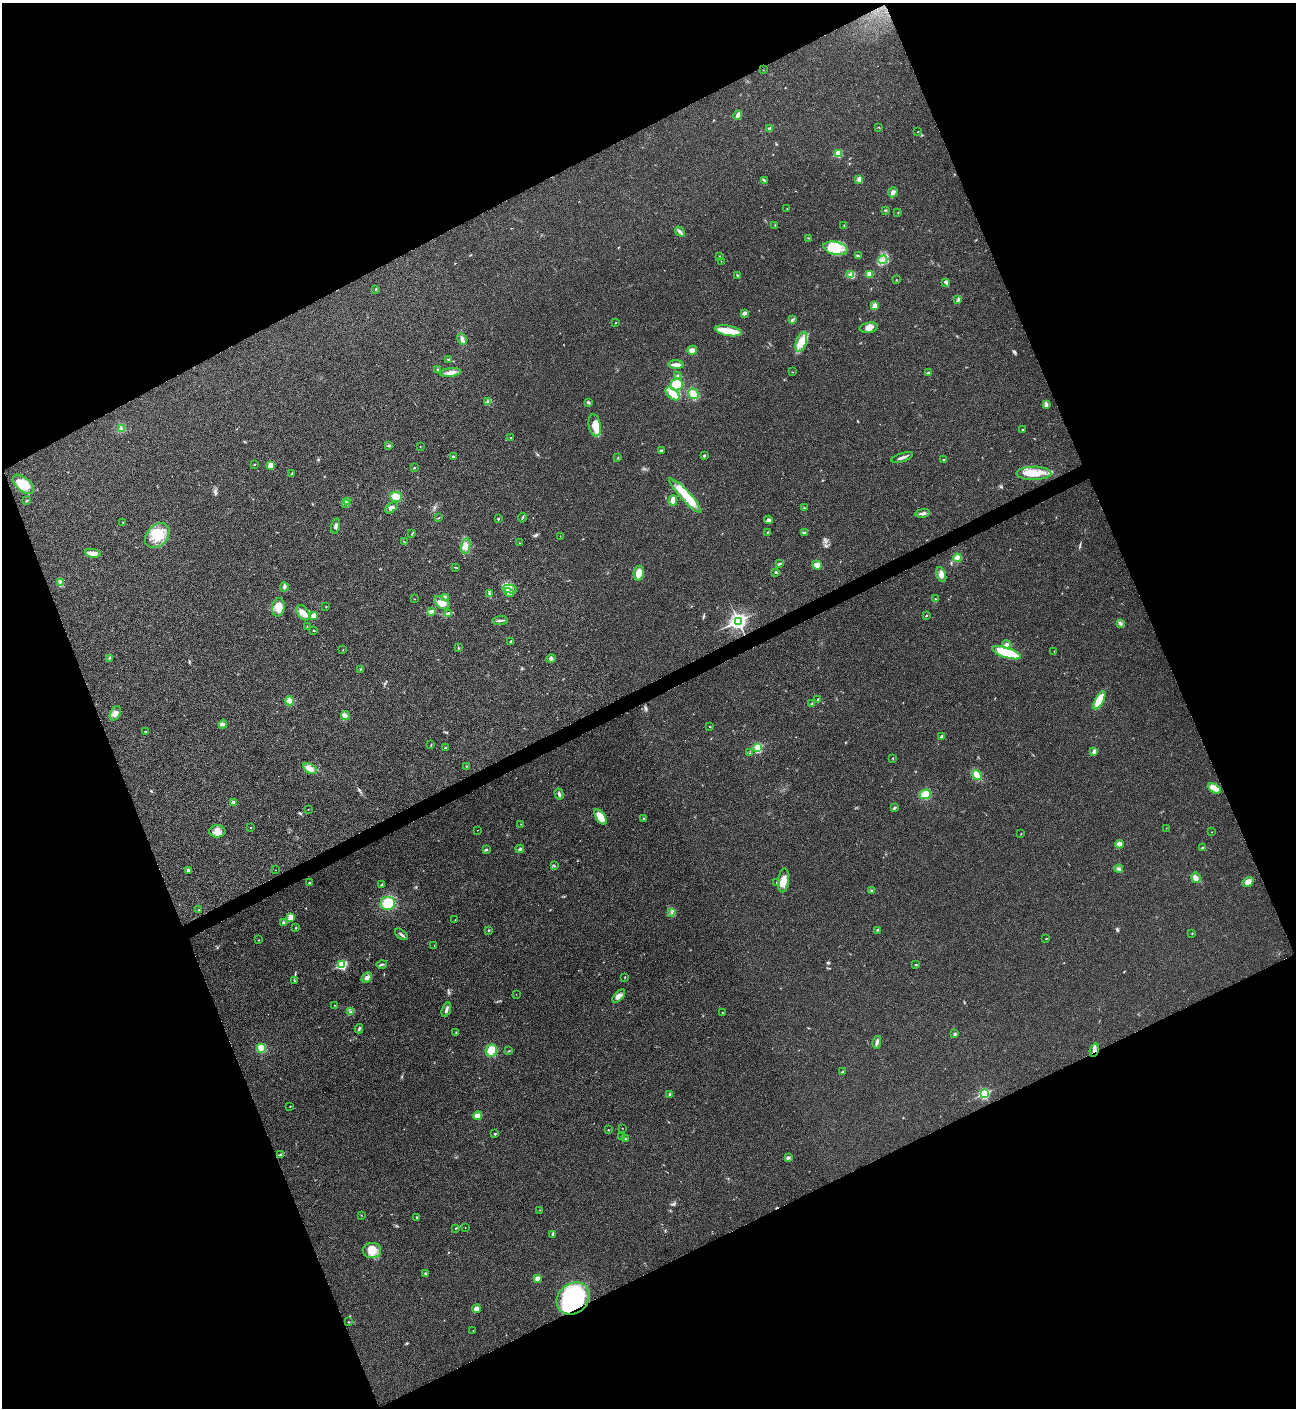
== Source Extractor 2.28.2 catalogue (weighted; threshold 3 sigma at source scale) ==
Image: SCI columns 292-5467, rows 3-5625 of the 5624 x 5637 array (HDU 1 of 3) = the unmasked area's bounding box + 8 px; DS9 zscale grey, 4 x 4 block average (1 PNG px = mean of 4 x 4 image px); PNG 1298 x 1410 px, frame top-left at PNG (2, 3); each listed source drawn as its Kron ellipse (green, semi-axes under 4 px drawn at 4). Shown black and unused: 44% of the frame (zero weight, under 3 of 4 exposures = <1% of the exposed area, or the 3 px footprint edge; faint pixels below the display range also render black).
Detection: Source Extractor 2.28.2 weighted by HDU 2 'WHT'. Background 0.0203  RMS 0.0056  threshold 0.0251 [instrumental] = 3 sigma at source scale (4.5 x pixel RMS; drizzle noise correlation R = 1.50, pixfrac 1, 0.05/0.05 arcsec/px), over >= 5 px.
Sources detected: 255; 1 cosmic-ray / hot-pixel residue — neither listed nor drawn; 1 coinciding with a brighter row at this scale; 16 inside a brighter listed object's ellipse — not listed separately; the other 237 listed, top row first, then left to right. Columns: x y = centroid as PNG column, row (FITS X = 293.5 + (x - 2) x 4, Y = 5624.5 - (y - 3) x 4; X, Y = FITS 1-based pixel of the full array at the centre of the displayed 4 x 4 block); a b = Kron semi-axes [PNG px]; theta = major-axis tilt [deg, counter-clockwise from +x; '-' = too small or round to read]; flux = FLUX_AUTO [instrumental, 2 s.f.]
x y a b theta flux
763 70 2 2 - 0.85
738 115 5 3 - 19
879 127 2 2 - 1.3
770 129 2 2 - 32
918 132 3 2 - 0.96
838 154 2 2 - 140
859 179 2 2 - 21
764 181 3 2 - 2.6
893 192 5 4 - 10
787 208 2 2 - 1.3
885 210 3 2 - 3.3
898 213 2 2 - 1.1
775 225 3 2 - 2.2
844 225 2 2 - 1.2
680 232 5 2 - 7
808 238 3 2 - 2.2
835 248 12 6 -12 48
719 256 2 2 - 1.4
858 256 4 2 - 4.5
883 260 4 4 - 14
721 261 2 2 - 0.93
850 274 3 3 - 6.3
869 274 4 3 - 12
738 276 3 2 - 3.5
897 280 2 2 - 1.2
946 283 4 3 - 5.3
376 289 3 2 - 2.6
958 300 3 2 - 4
875 306 3 2 - 27
744 313 2 2 - 29
792 320 3 2 - 5.6
615 323 3 2 - 1.5
869 328 9 5 8 19
728 331 14 5 -10 63
462 339 6 3 -62 9.2
801 342 10 5 73 30
692 350 5 4 - 17
448 359 2 2 - 3.1
676 365 8 3 -3 18
438 370 3 2 - 3.3
450 372 11 3 7 17
792 372 2 2 - 1.1
929 373 3 2 - 3.1
678 376 3 2 - 3.8
676 385 6 6 - 87
673 394 8 5 -42 24
693 394 5 5 - 22
488 401 3 2 - 3.3
588 402 3 2 - 5.2
1046 404 4 2 - 3.4
595 425 11 6 -80 46
121 428 3 3 - 5.8
1023 430 2 2 - 2
511 438 2 2 - 1.1
389 446 3 2 - 2.8
420 446 2 2 - 1
661 451 2 2 - 9.6
704 456 3 2 - 4
453 457 3 2 - 4.3
902 457 11 2 18 12
618 458 2 2 - 1.2
943 460 2 2 - 2.3
254 465 2 2 - 4
270 465 2 2 - 25
414 468 2 2 - 1.4
1034 473 18 6 1 55
292 474 2 2 - 2.5
23 484 13 6 -40 56
685 496 23 5 -47 57
396 497 6 5 - 29
27 500 2 2 - 8.4
673 500 5 3 - 18
347 502 2 2 - 76
345 503 2 2 - 9.4
391 508 7 4 39 12
804 508 2 2 - 1.6
923 513 7 2 11 9.7
439 518 2 2 - 1.2
522 518 5 2 - 2.7
498 519 2 2 - 9
768 520 4 3 - 9.3
123 523 4 2 - 2
336 526 7 3 77 8
768 532 2 2 - 2.5
804 533 2 2 - 1.6
412 534 2 2 - 1.2
157 535 14 10 47 66
560 536 2 2 - 0.91
404 542 2 2 - 1.6
519 543 2 2 - 1.2
466 546 8 4 81 17
93 553 8 2 -10 36
957 558 4 4 - 27
780 563 2 2 - 1.6
817 565 5 3 - 19
456 567 3 2 - 2
776 572 3 2 - 4.1
639 573 7 5 82 33
941 575 8 4 -68 14
60 582 2 2 - 1.3
284 587 4 3 - 5.9
510 589 7 3 -9 11
509 593 5 3 - 7.8
490 594 4 3 - 5.6
445 597 2 2 - 2.8
414 599 2 2 - 0.85
935 599 2 2 - 1.4
442 603 9 5 -39 20
326 606 2 2 - 1.4
278 607 9 6 81 40
431 611 4 3 - 7.3
303 613 8 5 -53 19
448 613 4 3 - 5.7
926 615 2 2 - 1.9
313 616 4 3 - 15
500 620 8 2 5 7.9
738 621 4 3 - 1200
1120 624 3 3 - 6.4
307 626 2 2 - 0.88
313 630 3 2 - 1.7
511 641 2 2 - 3.1
1006 645 4 4 - 12
458 648 3 2 - 2.1
343 649 2 2 - 0.65
1054 651 2 2 - 0.91
1006 653 15 5 -18 150
109 658 2 2 - 2
551 659 4 4 - 7.2
360 669 2 2 - 1.2
818 699 2 2 - 2.9
1099 700 10 4 62 75
290 701 4 4 - 22
812 704 2 2 - 1.4
115 713 8 5 64 16
345 716 4 4 - 10
223 724 4 2 - 5
710 726 2 2 - 1.9
145 732 3 2 - 2.7
942 736 2 2 - 21
431 745 3 2 - 1.5
446 748 3 2 - 3.7
757 748 2 2 - 290
1094 751 3 3 - 11
750 753 2 2 - 1.2
893 758 2 2 - 1.9
467 766 2 2 - 1.1
310 768 7 4 -28 22
977 775 5 4 - 31
1214 788 7 4 -29 64
559 794 5 2 - 7.5
925 794 5 5 - 39
234 802 4 2 - 4.5
894 808 3 2 - 3.5
308 810 2 2 - 0.97
600 817 9 4 -57 49
643 818 2 2 - 1.5
521 824 2 2 - 1.1
251 828 2 2 - 1.7
1166 828 2 2 - 0.81
477 830 2 2 - 0.76
217 831 8 6 -1 21
1212 832 2 2 - 1
1021 834 2 2 - 1.5
1119 844 4 4 - 13
1202 848 2 2 - 2.5
520 849 4 2 - 4.6
487 850 3 2 - 2.8
554 865 2 2 - 2.4
1119 869 4 3 - 6.7
188 870 4 3 - 5.5
275 870 2 2 - 1.2
1196 878 5 4 - 12
784 880 12 5 83 31
776 882 2 2 - 1.3
1248 882 6 4 31 16
309 883 3 2 - 2.3
382 885 2 2 - 2.4
872 890 3 2 - 3.5
388 903 7 7 - 76
199 910 2 2 - 2.7
672 912 2 2 - 1.9
291 917 4 4 - 36
455 920 2 2 - 0.66
284 923 3 3 - 4.7
296 928 2 2 - 1.9
489 930 2 2 - 1.9
877 930 2 2 - 2.2
1192 933 2 2 - 1.9
401 934 7 2 -39 6.7
1046 939 2 2 - 4.4
258 940 2 2 - 1
434 946 2 2 - 0.74
382 964 5 2 - 4.6
342 965 2 2 - 280
916 965 3 2 - 2.2
625 977 2 2 - 1.5
367 978 6 4 46 12
294 981 2 2 - 1.9
516 994 2 2 - 0.54
619 996 8 4 46 18
335 1005 2 2 - 1.1
446 1010 8 2 71 8.5
350 1012 2 2 - 2.4
722 1013 2 2 - 1.2
359 1029 5 2 - 3.7
456 1033 3 2 - 1.7
954 1034 3 3 - 4.1
877 1042 6 3 77 11
261 1048 4 4 - 42
1094 1050 7 3 76 12
491 1051 6 5 - 53
509 1051 2 2 - 1.7
843 1072 3 2 - 3
670 1094 3 2 - 3
984 1094 3 2 - 340
290 1106 2 2 - 2.4
477 1116 4 3 - 24
622 1128 2 2 - 0.93
608 1130 2 2 - 2.2
495 1134 3 2 - 2.7
622 1137 2 2 - 2.2
626 1139 2 2 - 1.8
280 1155 2 2 - 2.9
788 1157 3 2 - 3.5
540 1210 2 2 - 1.1
361 1215 2 2 - 1
417 1217 3 2 - 2.5
456 1228 3 2 - 1.8
465 1228 2 2 - 1.1
553 1234 4 3 - 5.4
372 1250 9 7 3 35
425 1273 3 2 - 3.2
537 1278 2 2 - 43
573 1298 18 14 41 310
476 1309 4 3 - 18
348 1322 3 2 - 1.8
473 1330 2 2 - 0.77
Overlapping masked pixels (flux is a lower limit): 2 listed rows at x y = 1094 1050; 573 1298
Diffuse or blended objects may show on this block-average render without a row.